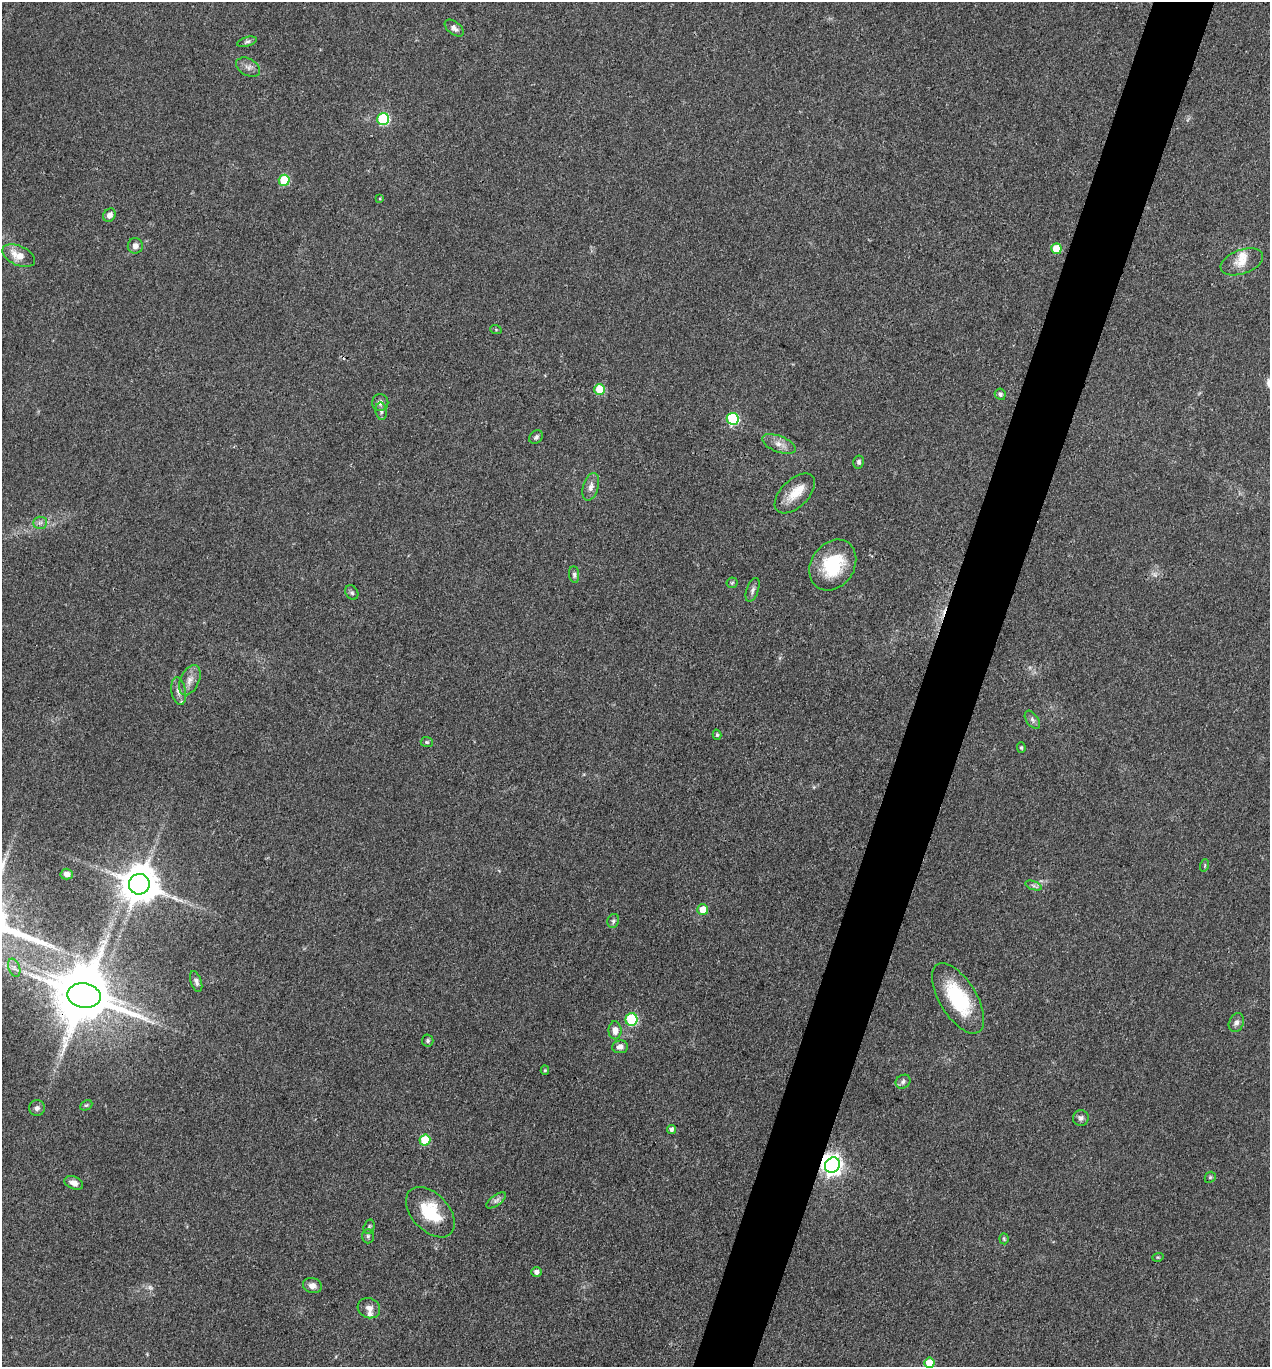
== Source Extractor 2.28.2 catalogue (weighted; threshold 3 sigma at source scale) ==
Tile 10 of 4 x 4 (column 2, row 3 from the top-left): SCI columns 1536-2803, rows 1366-2730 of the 5474 x 5460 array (HDU 1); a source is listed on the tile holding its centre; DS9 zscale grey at full resolution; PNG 1272 x 1369 px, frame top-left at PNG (2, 2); each listed source drawn as its Kron ellipse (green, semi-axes under 4 px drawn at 4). Shown black and unused: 5% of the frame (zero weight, under 3 of 4 exposures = <1% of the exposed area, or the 3 px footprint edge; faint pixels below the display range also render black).
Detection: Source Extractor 2.28.2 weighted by HDU 2 'WHT'; one run over the whole footprint, this tile lists its part. Background 0.0922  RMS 0.0059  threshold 0.0264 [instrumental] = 3 sigma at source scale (4.5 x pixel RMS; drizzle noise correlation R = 1.50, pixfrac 1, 0.05/0.05 arcsec/px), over >= 5 px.
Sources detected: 75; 1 too faint to see at this stretch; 2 inside a brighter object's white glare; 1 cosmic-ray / hot-pixel residue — neither listed nor drawn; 2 inside a brighter listed object's ellipse — not listed separately; the other 69 listed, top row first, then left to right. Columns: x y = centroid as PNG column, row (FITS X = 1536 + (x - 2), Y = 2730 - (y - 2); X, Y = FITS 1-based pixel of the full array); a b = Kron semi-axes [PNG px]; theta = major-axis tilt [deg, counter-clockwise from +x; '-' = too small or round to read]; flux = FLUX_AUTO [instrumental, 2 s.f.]
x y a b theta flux
454 28 11 6 -38 2.5
247 42 10 4 17 1.3
248 67 13 8 -29 3.2
383 119 6 6 - 50
284 180 5 5 - 27
380 198 4 3 - 0.51
109 215 7 6 - 3.3
135 246 8 7 - 3.3
1056 249 5 5 - 15
19 256 17 9 -25 9.3
1242 262 22 12 20 7.7
496 330 6 3 -19 0.63
600 389 5 5 - 17
1000 394 6 5 - 1.7
380 403 8 8 - 2.6
381 411 9 5 -81 1.8
733 419 6 6 - 49
536 437 7 6 - 1.4
779 444 18 8 -21 4.9
859 462 6 5 - 1.4
591 487 14 7 73 3.6
795 493 25 13 44 12
40 523 7 6 - 1.7
833 565 27 21 55 30
574 575 8 5 -83 1.5
732 583 6 5 - 0.9
753 590 12 6 70 2.1
352 593 8 6 -56 1.3
190 680 16 9 66 5.1
179 691 14 7 -80 3.6
1032 720 10 6 -54 1.7
717 735 5 4 - 0.87
427 742 6 5 - 0.96
1021 748 5 4 - 0.82
1205 865 6 4 72 0.74
67 874 6 5 - 2.7
139 884 10 10 - 1700
1034 886 8 4 -19 1.3
703 909 5 5 - 9
613 921 7 5 68 1.3
14 968 9 5 -70 2.2
196 982 11 5 -71 2
84 996 16 12 -10 3500
958 998 40 18 -58 40
632 1019 6 6 - 48
1236 1023 10 7 65 2.5
615 1030 9 6 -89 3.9
428 1041 6 6 - 1.2
620 1047 8 6 6 2.7
545 1070 4 4 - 0.84
903 1082 8 6 33 1.8
86 1105 6 4 28 0.91
37 1108 8 8 - 2
1081 1118 8 8 - 2.2
671 1129 4 4 - 1.7
425 1140 5 5 - 23
832 1165 8 7 - 290
1210 1177 6 5 - 0.92
74 1183 10 6 -22 3.7
496 1200 12 5 34 2.1
430 1212 30 18 -47 24
369 1227 7 5 74 1.3
368 1236 7 6 - 1.2
1004 1239 5 4 - 0.8
1158 1257 6 3 17 0.68
536 1272 5 5 - 2.3
312 1286 9 7 -17 3.4
369 1308 11 10 - 3.4
929 1363 5 5 - 13
Overlapping masked pixels (flux is a lower limit): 2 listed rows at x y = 84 996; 832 1165